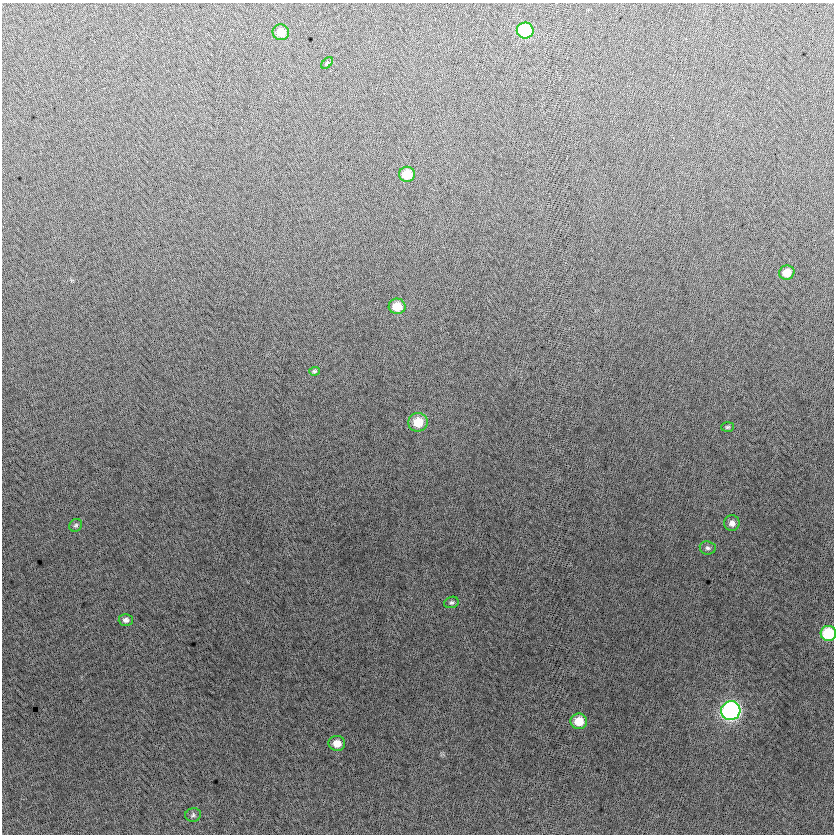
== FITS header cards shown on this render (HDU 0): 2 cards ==
NAXIS1  =                  832
NAXIS2  =                  832

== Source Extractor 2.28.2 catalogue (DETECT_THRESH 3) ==
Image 832 x 832 px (HDU 0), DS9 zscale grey, 1 PNG px = 1 image px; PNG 836 x 836 px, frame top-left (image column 1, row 832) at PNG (2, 3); each listed source drawn as its Kron ellipse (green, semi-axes under 4 px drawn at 4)
Background -5.96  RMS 13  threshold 37.6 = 3 sigma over >= 5 px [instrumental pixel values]
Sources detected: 19; all 19 listed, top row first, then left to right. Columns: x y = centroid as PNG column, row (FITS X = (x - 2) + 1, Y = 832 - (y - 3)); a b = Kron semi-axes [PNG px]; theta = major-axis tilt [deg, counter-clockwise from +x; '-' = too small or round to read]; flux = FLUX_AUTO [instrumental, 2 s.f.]
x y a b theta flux
525 31 8 8 - 53000
281 32 8 8 - 11000
327 63 7 4 45 1000
407 174 8 7 - 23000
787 272 8 7 - 11000
397 306 8 7 - 17000
314 371 5 4 - 1100
418 422 10 9 - 21000
727 427 6 5 - 1400
732 523 8 7 - 4700
76 525 7 6 - 1800
708 548 8 6 -8 2400
451 602 7 5 18 1800
126 620 7 6 - 3100
828 633 7 7 - 46000
731 711 10 9 - 240000
579 721 8 8 - 17000
337 743 8 7 - 11000
193 815 8 7 - 2200
At the frame edge (FLAGS 8, measured only in part): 1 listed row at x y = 828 633